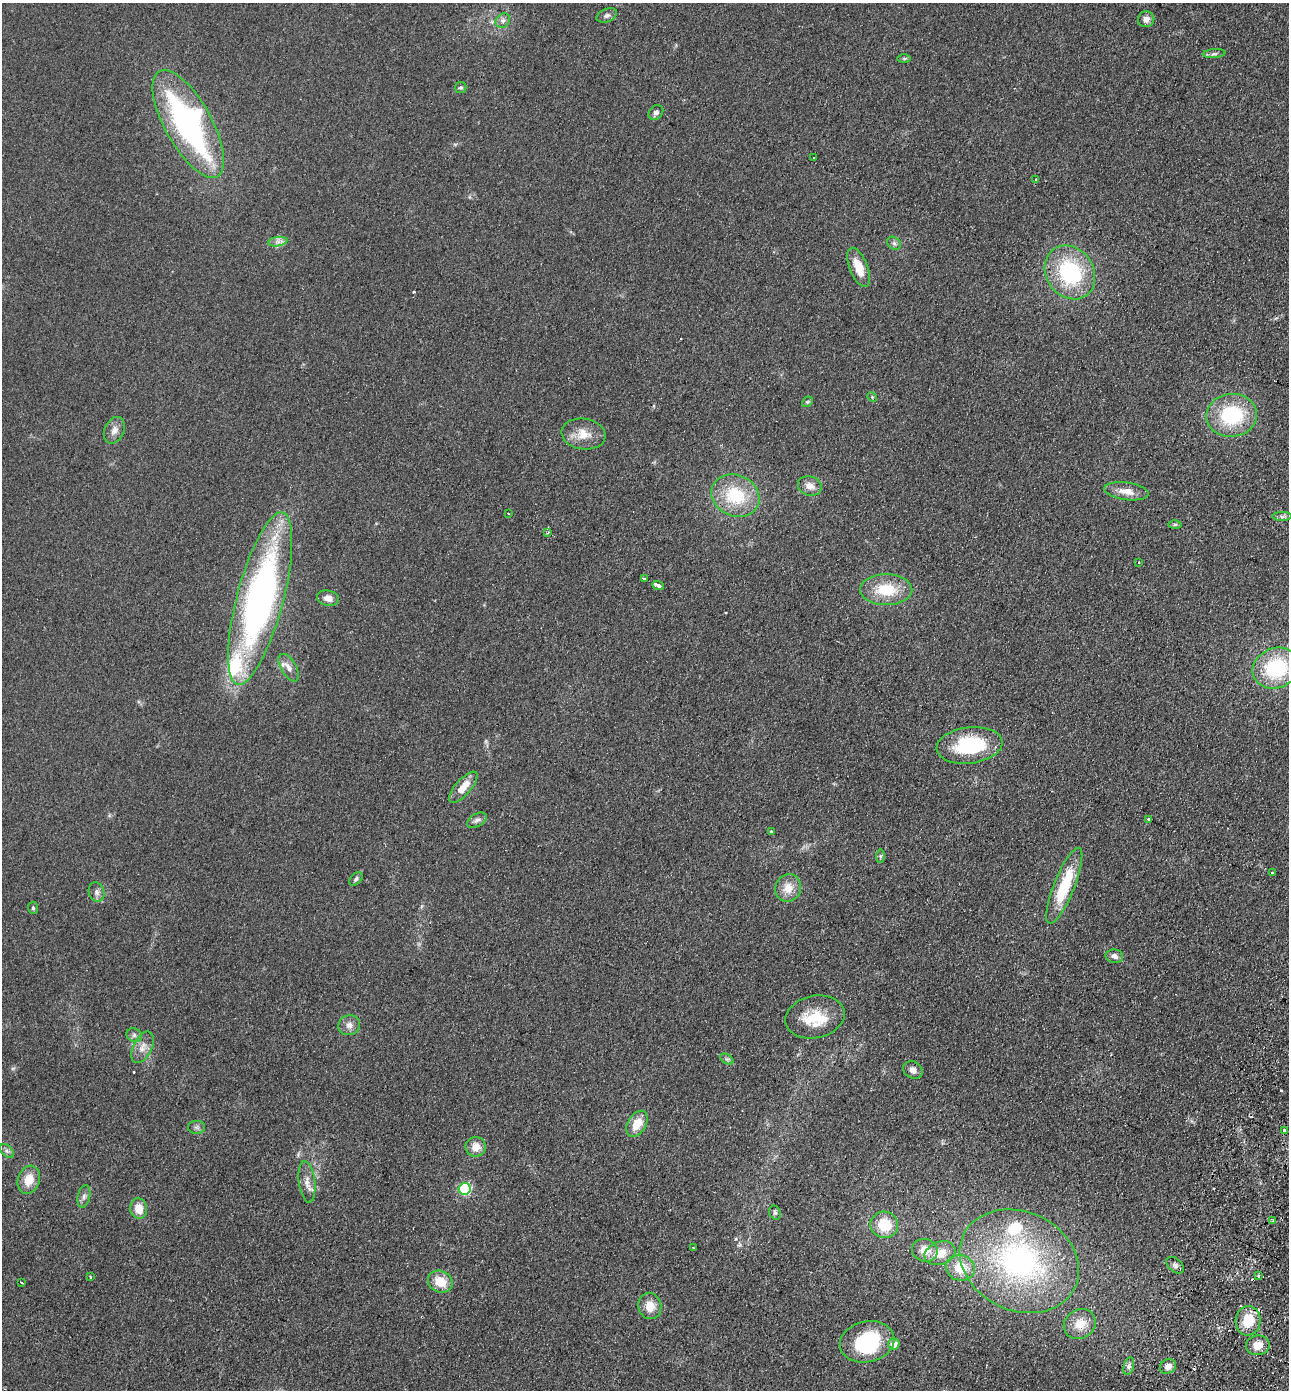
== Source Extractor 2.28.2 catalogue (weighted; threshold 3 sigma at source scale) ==
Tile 6 of 4 x 4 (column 2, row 2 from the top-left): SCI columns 1615-2901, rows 2801-4188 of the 5671 x 5601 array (HDU 1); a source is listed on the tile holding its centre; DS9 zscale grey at full resolution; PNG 1291 x 1392 px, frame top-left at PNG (2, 3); each listed source drawn as its Kron ellipse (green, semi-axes under 4 px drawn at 4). Shown black and unused: <1% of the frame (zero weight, under 2 of 3 exposures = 3% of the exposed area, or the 3 px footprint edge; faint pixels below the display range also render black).
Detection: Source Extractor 2.28.2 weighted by HDU 2 'WHT'; one run over the whole footprint, this tile lists its part. Background 0.12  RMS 0.011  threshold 0.0478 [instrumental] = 3 sigma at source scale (4.5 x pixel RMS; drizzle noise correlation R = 1.50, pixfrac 1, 0.05/0.05 arcsec/px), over >= 5 px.
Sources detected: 96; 1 inside a brighter object's white glare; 7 cosmic-ray / hot-pixel residue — neither listed nor drawn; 4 inside a brighter listed object's ellipse — not listed separately; the other 84 listed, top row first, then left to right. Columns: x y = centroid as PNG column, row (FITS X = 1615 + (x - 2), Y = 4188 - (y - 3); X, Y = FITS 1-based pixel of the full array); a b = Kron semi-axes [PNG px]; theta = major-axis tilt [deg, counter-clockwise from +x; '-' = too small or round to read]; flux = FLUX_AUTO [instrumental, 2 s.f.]
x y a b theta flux
607 15 10 6 21 3.5
1146 19 8 8 - 5.4
503 21 8 6 47 3.6
1214 54 11 4 5 2.5
904 58 7 4 -1 1.6
461 88 6 5 - 1.8
656 112 8 6 45 3.6
188 124 60 23 -61 290
814 157 3 3 - 1.8
1036 180 3 3 - 1.9
278 242 10 4 8 4
894 243 7 6 - 2.6
859 267 21 9 -68 19
1070 272 28 23 -55 92
872 397 5 4 - 1.2
807 402 6 4 43 1.6
1232 415 25 21 6 72
114 430 14 9 65 7.1
583 434 22 15 -8 17
810 486 12 9 -18 8.1
1126 491 22 8 -8 12
735 496 25 20 -24 52
508 514 3 2 - 0.9
1282 516 10 4 1 2.9
1175 524 6 4 1 1.7
548 533 4 2 - 1.1
1139 562 3 2 - 1.4
644 579 4 3 - 4.4
658 585 6 3 -24 21
886 590 26 15 0 37
328 598 11 7 -14 7
260 599 89 23 75 430
289 668 15 7 -60 6.4
1276 668 24 20 22 77
969 745 33 18 7 76
463 787 19 7 48 16
1149 819 3 3 - 7.9
477 820 11 6 29 3.9
771 832 3 3 - 2.8
880 856 6 4 89 1.8
1272 873 3 3 - 3.5
356 879 8 5 48 2.4
1064 886 41 10 68 54
788 888 14 13 - 14
97 892 10 7 -74 4.3
33 908 6 5 - 1.7
1114 956 9 6 -10 4.4
815 1017 30 21 12 35
349 1025 11 10 - 6.2
134 1035 8 6 -26 3.3
142 1047 17 9 64 9
727 1059 7 4 -32 2
913 1070 10 8 -33 5.9
637 1124 14 9 58 17
196 1127 8 6 0 2.9
1284 1130 3 3 - 4
476 1147 10 10 - 12
7 1151 8 5 -44 2.8
29 1180 14 11 70 17
307 1182 21 8 -83 9.1
465 1189 6 5 - 110
84 1196 11 6 77 4
139 1209 10 8 -81 14
775 1213 7 5 -74 2.1
1273 1220 4 4 - 1.2
884 1225 14 13 - 29
693 1248 3 2 - 0.72
925 1250 13 11 -19 14
940 1253 16 11 21 18
1019 1261 62 49 -26 250
1175 1265 10 6 -41 3.7
960 1268 14 12 -15 23
1258 1275 3 3 - 2.7
90 1277 3 2 - 0.89
440 1282 13 10 -26 20
22 1283 4 2 - 1.3
650 1306 13 11 -72 14
1248 1321 15 12 86 27
1080 1324 16 14 32 17
867 1342 27 20 12 74
894 1344 6 5 - 11
1258 1345 12 10 7 12
1129 1366 9 5 76 3.2
1168 1366 8 7 - 6.3
Unlisted compact peaks at least as high as the median listed source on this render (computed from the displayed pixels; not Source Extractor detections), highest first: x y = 736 1239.